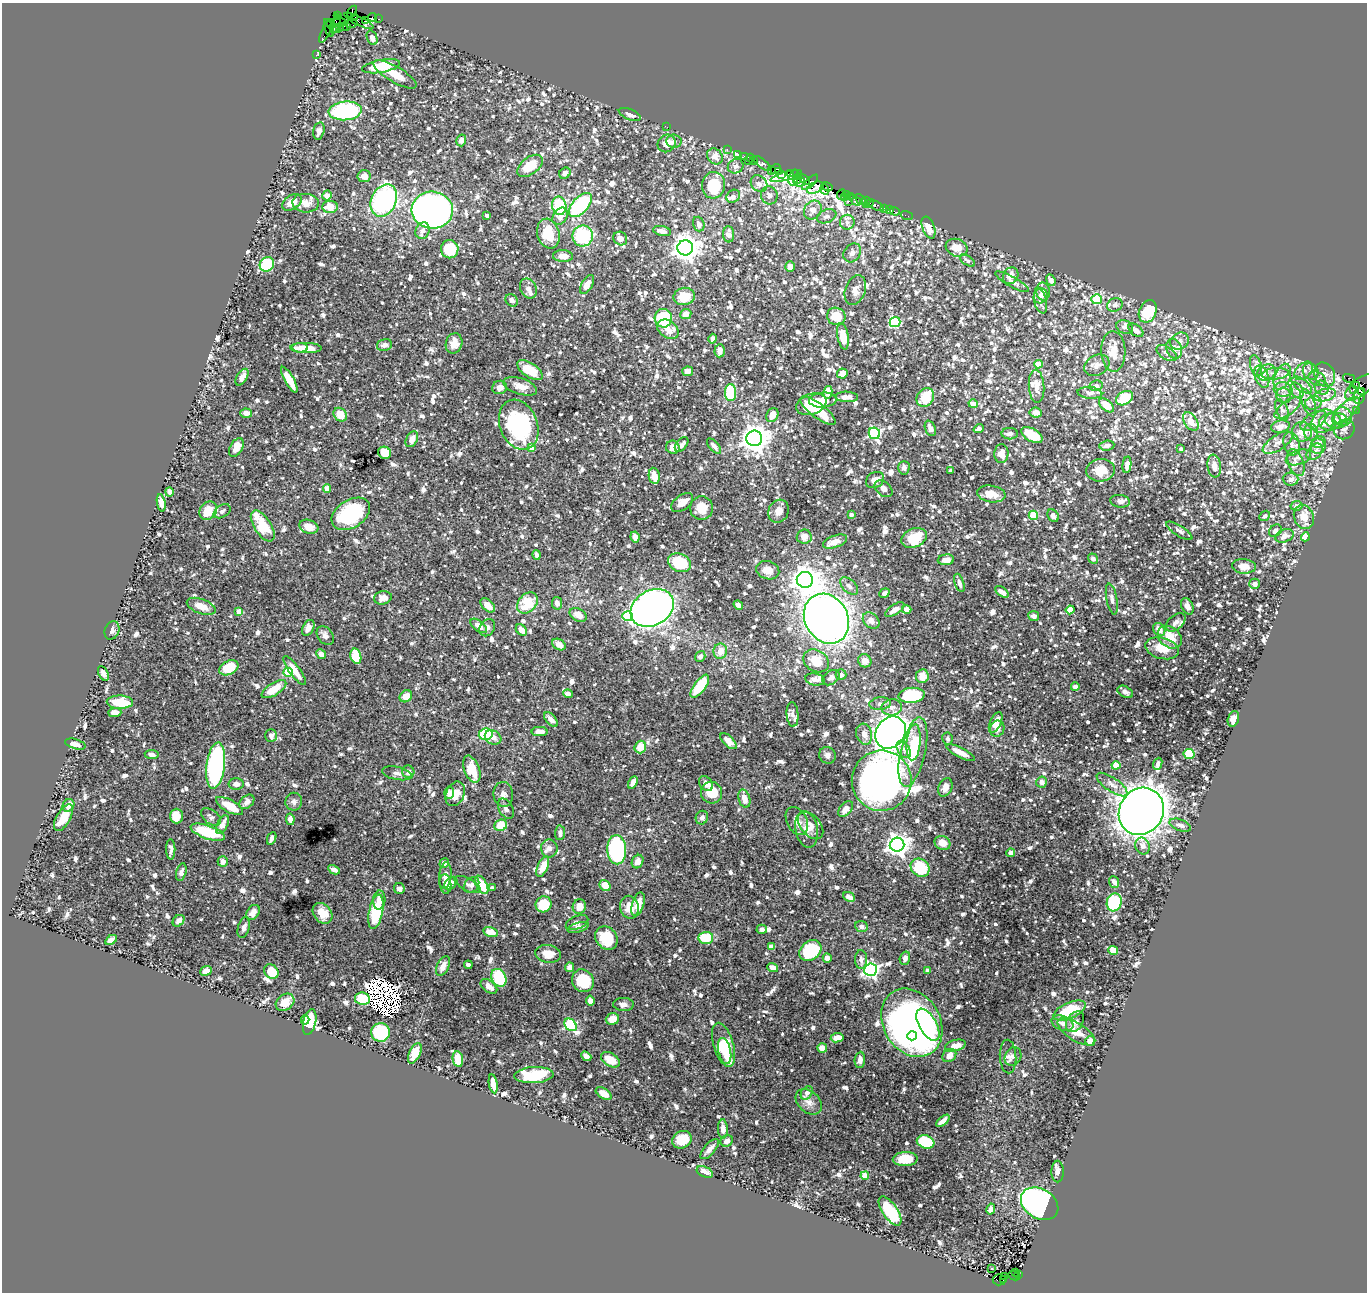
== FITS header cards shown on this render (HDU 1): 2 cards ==
NAXIS1  =                 1365
NAXIS2  =                 1290

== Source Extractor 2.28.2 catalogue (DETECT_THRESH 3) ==
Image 1365 x 1290 px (HDU 1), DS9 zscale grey, 1 PNG px = 1 image px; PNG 1369 x 1294 px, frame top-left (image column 1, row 1290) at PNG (2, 3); each listed source drawn as its Kron ellipse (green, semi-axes under 4 px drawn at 4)
Background 1.93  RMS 0.018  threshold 0.0544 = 3 sigma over >= 5 px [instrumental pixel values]
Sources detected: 1551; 11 with non-positive FLUX_AUTO (blend fragments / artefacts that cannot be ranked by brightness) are neither listed nor drawn; of the other 1540, the 500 brightest by FLUX_AUTO listed and drawn (1040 fainter detections omitted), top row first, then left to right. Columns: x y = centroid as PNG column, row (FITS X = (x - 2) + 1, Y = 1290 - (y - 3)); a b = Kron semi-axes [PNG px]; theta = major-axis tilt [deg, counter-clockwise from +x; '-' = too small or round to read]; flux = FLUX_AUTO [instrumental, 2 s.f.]
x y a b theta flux
352 12 6 4 56 260
337 15 4 3 - 260
354 17 4 3 - 250
372 17 4 3 - 120
379 19 3 2 - 65
365 20 3 2 - 86
359 21 16 4 -26 420
340 22 6 3 -12 290
331 24 5 2 - 130
335 24 10 3 73 580
351 24 6 2 18 220
343 27 3 2 - 260
346 27 3 3 - 190
329 28 9 3 -72 560
335 28 6 3 -20 640
340 28 3 2 - 310
326 31 12 3 66 570
372 38 7 5 -70 6.5
316 55 3 3 - 55
381 66 19 6 10 50
395 74 24 8 -30 21
345 111 16 9 4 190
630 114 12 5 -22 5.6
667 127 2 2 - 73
319 131 8 5 76 6.2
461 140 6 5 - 6.5
674 141 7 6 - 4.9
667 143 9 8 - 14
727 150 3 2 - 95
738 154 3 3 - 75
715 156 9 7 -49 10
744 156 2 2 - 58
750 158 4 3 - 270
748 161 2 2 - 220
754 161 3 3 - 180
762 163 10 4 -38 450
530 166 14 8 37 33
736 166 8 7 - 5.3
776 169 5 3 - 160
771 171 4 3 - 260
779 171 2 2 - 48
565 173 6 5 - 5.1
790 174 4 3 - 180
781 175 3 3 - 170
364 176 6 6 - 8.9
786 176 16 4 15 100
793 178 8 4 75 680
797 179 6 3 70 340
804 179 6 4 -36 470
799 182 6 5 - 550
810 182 10 3 42 620
759 184 9 7 -46 5.5
713 185 13 11 83 60
827 187 6 3 -33 370
815 188 9 5 25 920
825 189 5 3 - 290
842 194 5 2 - 140
846 194 3 2 - 120
327 195 5 4 - 9.6
769 195 9 8 - 6.8
733 196 7 6 - 5.1
850 196 2 2 - 56
844 198 3 2 - 41
860 199 6 3 -48 440
384 200 17 12 64 200
855 200 7 3 -38 350
866 201 4 3 - 110
292 202 11 7 33 15
848 202 3 2 - 310
306 203 13 9 -5 11
869 204 5 3 - 300
580 205 14 8 47 120
875 205 9 4 -24 170
559 206 9 7 -78 71
330 207 7 6 - 19
885 208 3 3 - 160
889 209 3 2 - 79
432 210 21 18 -4 1100
813 210 10 8 56 10
895 211 5 2 - 84
487 216 4 3 - 5.6
560 216 9 7 54 7.8
827 216 10 6 20 5.4
907 216 6 2 -18 46
847 222 7 7 - 5.2
699 224 7 5 -72 6.3
928 228 11 6 -68 16
423 231 8 7 - 6.5
662 231 9 5 -12 9
548 234 15 11 -75 32
729 234 8 5 -86 9.5
583 236 10 10 - 79
620 239 7 6 - 7.9
685 248 8 7 - 1300
957 248 11 8 -20 20
450 249 9 8 - 41
852 253 10 8 53 5.5
563 256 10 6 -3 9.5
967 260 9 4 -35 5
267 264 7 7 - 92
790 267 5 5 - 10
1011 276 8 7 - 11
1051 280 6 4 -68 5.7
1012 282 19 5 -29 5.9
587 284 10 5 59 8.5
528 289 10 8 -65 6.4
855 290 15 10 69 9.2
1043 291 9 7 -81 6
684 296 11 8 9 31
1041 296 7 6 - 5.5
1097 299 5 5 - 65
512 300 7 5 -44 5
1040 301 12 6 -77 5.5
1115 305 8 6 25 5.6
1148 311 12 8 66 66
686 314 6 5 - 11
836 316 9 8 - 26
663 318 9 8 - 49
895 322 5 5 - 77
1125 327 9 6 -22 5.1
668 329 12 8 -37 16
1136 330 8 5 -38 5.5
843 336 13 5 -80 26
713 339 5 4 - 4.8
1179 341 10 8 29 6.1
454 343 10 8 72 13
384 345 8 5 14 7
300 348 8 4 1 7.1
306 348 16 5 -1 24
1174 349 10 7 -72 5.3
720 351 6 5 - 8.4
1113 351 20 12 -88 20
1167 353 11 6 -32 5.1
1038 364 4 4 - 27
1097 365 13 10 28 8
1256 366 11 5 -74 4.5
530 370 14 7 -34 29
688 371 5 5 - 7.1
1304 371 11 7 45 8.2
1311 372 8 7 - 6
842 373 5 5 - 14
1266 373 9 7 25 6.4
1275 374 13 5 5 6.6
1325 375 12 10 -64 9.5
242 377 9 5 58 6.6
1262 377 11 7 -69 8.2
1282 377 13 8 69 10
1349 378 6 3 -15 820
1317 379 9 6 -30 7
289 380 14 4 -60 24
1302 385 12 6 -36 5.9
1356 385 3 2 - 600
520 386 17 8 -18 13
1037 386 17 7 -86 14
1096 386 7 5 9 4.7
500 387 7 6 - 7.5
1360 387 18 8 39 1200
1322 388 7 6 - 4.8
1283 389 9 7 -6 6.7
1353 389 3 3 - 170
1297 390 8 6 -61 5.1
828 392 6 4 77 13
1362 392 4 3 - 400
731 393 8 5 -88 84
1090 393 12 6 -5 4.9
1284 395 8 7 - 4.9
1325 395 11 6 14 7.7
1359 396 8 6 80 460
847 397 11 5 -1 8.8
925 398 10 8 59 32
1124 398 9 6 32 41
823 400 14 7 3 22
1308 403 15 6 -69 8.3
1313 403 8 6 15 5.7
811 404 16 10 20 41
973 404 4 4 - 14
1106 405 9 5 -41 18
1288 408 15 7 37 8.8
1282 410 11 6 -69 4.8
1356 410 2 2 - 35
818 411 21 7 -37 34
1346 411 18 8 45 13
246 413 6 4 -5 8.2
1036 413 6 5 - 11
340 415 7 6 - 19
772 415 7 5 62 14
1343 417 9 9 - 9.2
1336 420 11 8 -4 7.2
1191 421 10 6 -56 13
1314 421 15 7 31 10
1323 421 13 10 47 14
1330 422 11 8 10 8.2
519 425 26 18 -69 140
1280 427 9 6 12 8.5
930 428 8 5 -70 8.1
979 429 5 4 - 7.1
1344 429 11 9 31 6.7
1302 432 10 9 - 18
1311 432 8 7 - 7.3
874 433 6 5 - 180
1010 434 8 5 1 5.6
1032 435 12 6 -30 34
754 438 8 7 - 1700
412 439 8 5 63 10
1319 442 6 6 - 4.6
1278 443 17 7 33 9.1
1292 444 12 8 -74 8.7
682 445 8 5 48 4.8
714 446 9 4 -49 6.4
1107 446 7 5 6 5.5
1318 446 8 7 - 7.2
236 447 10 6 62 16
673 447 7 6 - 7.5
531 448 4 4 - 20
1181 449 4 3 - 4.8
1315 452 9 6 45 8.3
385 453 7 6 - 35
1001 454 9 7 87 15
1298 457 13 7 19 7.4
1296 463 14 7 -71 8
1127 465 8 4 83 6.5
1214 466 11 7 -82 9.9
904 468 7 5 88 5.7
1100 470 14 11 6 17
951 471 4 3 - 4.8
654 476 8 5 -80 14
1291 479 8 6 -4 7.6
875 480 9 7 33 10
327 488 4 4 - 16
883 489 10 7 -39 6.8
169 492 4 4 - 13
991 494 14 8 -9 19
1120 501 10 6 -8 6.3
161 503 9 4 -81 8.4
682 503 12 7 35 12
1297 506 6 4 9 7.5
701 508 11 11 - 19
208 511 10 8 48 24
222 511 9 6 33 5
779 511 12 10 63 11
351 514 21 14 32 110
851 515 4 3 - 6.1
1033 515 4 4 - 55
1053 516 7 5 -54 5.9
1265 516 6 4 42 4.6
1304 517 12 10 -68 18
263 526 17 8 -57 47
309 527 10 7 -18 13
1179 531 15 5 -33 4.7
1275 531 7 5 41 4.6
1285 536 9 6 20 7.8
635 537 6 4 -81 7.4
804 537 7 7 - 9.2
1305 537 4 4 - 16
914 538 13 9 21 34
835 542 13 6 19 11
537 555 5 4 - 5
1093 559 5 4 - 4.6
946 560 8 5 6 12
679 563 12 9 -24 48
1244 566 12 7 -4 12
768 570 11 9 -16 15
805 580 8 8 - 1500
959 583 9 4 -71 5.1
1255 584 5 5 - 5.5
849 586 11 6 -44 5.8
1002 592 8 4 -36 9.1
884 593 5 4 - 5
383 598 9 6 12 9.6
1112 599 15 5 -79 5.6
527 603 12 9 47 42
557 603 6 5 - 5.2
488 605 9 5 -42 12
738 605 5 4 - 6.2
201 606 15 7 -20 15
1187 606 8 5 -63 5.4
652 608 23 17 30 790
907 609 5 4 - 7.8
895 610 11 5 33 7.5
1070 610 4 4 - 36
239 612 4 4 - 18
578 615 9 6 -27 11
628 616 5 5 - 38
1034 616 5 5 - 5.6
826 619 26 21 -60 1200
871 621 9 7 -44 9.7
1176 622 11 7 40 6.3
479 626 10 5 -38 12
308 628 8 5 62 7.7
487 628 9 7 56 5.7
1159 629 7 5 -50 8.9
112 630 9 7 68 5.2
521 630 6 5 - 9.9
325 636 10 7 -53 5.4
1170 637 13 10 -39 21
559 645 7 5 -31 10
1162 648 17 10 -15 22
720 651 7 6 - 12
321 654 5 4 - 7.9
356 656 8 5 -76 43
700 656 6 5 - 5.5
816 661 13 10 -33 30
865 661 7 6 - 10
229 668 10 6 27 41
294 670 17 5 -54 17
288 672 5 4 - 64
103 673 8 4 -62 7.2
841 675 5 5 - 4.8
922 676 7 6 - 16
831 678 9 6 34 6
815 679 10 6 -10 6.4
700 686 13 5 54 47
1075 687 4 4 - 6.5
274 689 14 6 33 27
1125 692 8 5 -31 5
568 694 5 4 - 5.4
911 695 13 7 5 79
406 696 7 5 44 14
120 702 13 6 -1 35
880 704 11 6 6 6.3
892 707 10 8 9 7.5
115 712 7 4 2 10
792 714 12 6 -87 5.4
1233 719 8 5 72 6.8
551 720 9 4 -48 7.4
996 722 11 5 66 13
997 729 8 7 - 6.3
540 731 8 4 0 8.5
891 733 17 14 53 1200
486 734 7 6 - 74
864 734 11 8 -74 11
271 736 6 5 - 5.9
493 737 8 7 - 7.8
947 739 6 5 - 4.7
728 741 10 5 -44 12
914 742 18 7 85 17
75 744 10 5 -16 7.3
640 747 6 5 - 20
904 749 9 6 -58 5.1
913 752 35 12 77 57
961 753 15 5 -27 13
152 754 7 4 -6 5.3
1189 754 5 5 - 41
827 755 9 8 - 6.4
1158 764 6 4 68 4.7
1116 765 4 4 - 36
216 766 23 9 83 250
472 769 14 7 -69 31
408 772 6 6 - 7.5
397 773 15 6 -12 6
882 781 30 30 - 700
633 782 7 4 61 5.9
1042 782 5 5 - 5.4
236 784 7 5 0 6.2
706 784 8 6 -49 6.7
1112 785 18 7 -35 9.7
945 787 9 6 65 8.1
449 793 6 4 -86 6
712 793 11 10 - 26
455 794 13 9 66 15
503 794 12 10 -83 7.6
744 799 9 6 -73 12
247 802 8 6 42 7.8
294 802 9 8 - 5.2
68 805 7 5 56 9.6
230 806 15 6 -29 26
506 809 11 7 -61 5
846 809 9 5 49 10
1141 811 24 22 56 1700
176 816 7 6 - 18
211 817 11 7 -38 4.7
63 818 15 7 60 25
702 818 7 6 - 5.3
290 819 6 4 -79 6.3
797 821 15 10 -63 11
222 825 10 5 63 10
501 825 6 5 - 27
811 825 16 9 -51 9.9
1180 825 11 5 -20 5.7
807 829 18 11 -78 13
208 832 18 6 -19 61
560 833 7 5 88 6
272 838 7 4 66 5.1
942 843 8 7 - 14
897 845 7 7 - 920
1142 846 8 7 - 6.1
549 848 9 8 - 5.5
171 849 10 4 -89 4.8
617 850 14 9 -88 190
1011 853 4 4 - 9.1
223 861 5 5 - 8
638 862 7 5 64 6.5
444 863 5 4 - 7.7
543 867 10 5 66 19
920 868 10 8 -41 51
334 870 6 4 -28 5.1
181 872 9 5 75 4.7
445 875 13 6 84 8.3
1114 882 6 5 - 5.9
451 883 7 5 44 8
445 884 10 6 -83 6.8
468 884 14 6 -27 5.3
472 885 9 6 47 4.8
482 885 10 5 -61 32
605 885 6 5 - 20
492 888 4 3 - 7.2
399 889 5 5 - 4.6
849 897 6 4 -24 8
379 900 9 6 86 8.3
1114 902 9 7 73 89
544 904 8 8 - 30
638 904 12 6 71 13
579 907 7 6 - 15
629 907 11 9 -77 17
253 912 8 6 56 11
376 912 17 7 78 76
322 913 11 8 -49 16
179 921 6 5 - 5.9
577 923 12 6 23 6.3
861 926 6 5 - 5.9
578 927 11 4 16 5.1
244 928 11 5 75 5.3
762 929 5 4 - 5
490 932 7 4 -15 16
606 938 12 10 -50 41
706 938 7 6 - 46
111 940 6 4 33 8.6
771 947 4 4 - 15
1113 950 5 4 - 14
810 951 12 9 38 84
548 954 13 9 -9 16
827 958 4 4 - 10
905 958 7 5 73 4.9
861 960 9 6 -88 5.5
468 965 4 3 - 4.7
443 966 10 6 64 12
569 967 5 4 - 6.6
773 967 6 4 -19 9.1
870 970 6 6 - 380
928 970 4 4 - 7.8
206 971 6 4 23 12
271 971 8 6 -48 24
499 978 9 7 -63 65
583 981 12 10 -54 48
489 986 10 5 -39 12
362 999 7 6 - 42
590 1001 5 4 - 6.4
285 1002 10 7 37 13
623 1004 10 6 -2 6.3
1070 1010 17 8 23 50
612 1019 7 5 20 16
305 1020 4 4 - 11
310 1022 13 6 77 38
1075 1022 11 8 57 5.1
912 1023 36 28 -58 640
1062 1023 11 7 -20 6.8
571 1025 7 5 -46 110
928 1025 18 8 -60 87
380 1032 9 9 - 97
1076 1032 21 8 -32 21
912 1036 5 4 - 64
837 1038 6 4 7 15
1090 1041 5 5 - 12
724 1045 23 10 -74 53
955 1046 10 5 15 13
822 1048 5 4 - 15
725 1051 13 6 -77 16
415 1053 11 5 64 20
586 1056 5 4 - 6
949 1056 7 6 - 10
1008 1056 17 8 -87 6.2
1013 1057 10 8 61 4.6
458 1059 8 5 -80 25
610 1060 10 6 -33 24
860 1060 8 5 84 7.7
534 1075 19 8 3 75
493 1084 9 4 -80 12
807 1093 7 5 54 7.6
604 1094 9 5 -33 12
809 1102 15 10 -42 11
943 1121 8 4 39 9.1
723 1129 9 5 -88 8.3
682 1140 10 8 31 23
727 1141 6 5 - 6.7
926 1142 9 6 -16 70
710 1149 12 5 49 6.7
905 1159 12 7 2 22
705 1172 9 5 -24 9.3
1058 1172 11 6 89 4.9
865 1176 4 4 - 32
1040 1204 20 15 -31 660
991 1209 6 4 77 4.8
890 1211 17 7 -55 100
992 1268 3 3 - 5.1
1015 1273 4 3 - 120
1019 1275 4 2 - 170
1004 1276 3 2 - 390
1014 1276 6 2 -24 440
999 1280 6 5 - 790
1004 1280 3 3 - 230
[1040 fainter detections neither listed nor drawn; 11 non-positive-flux detections neither listed nor drawn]